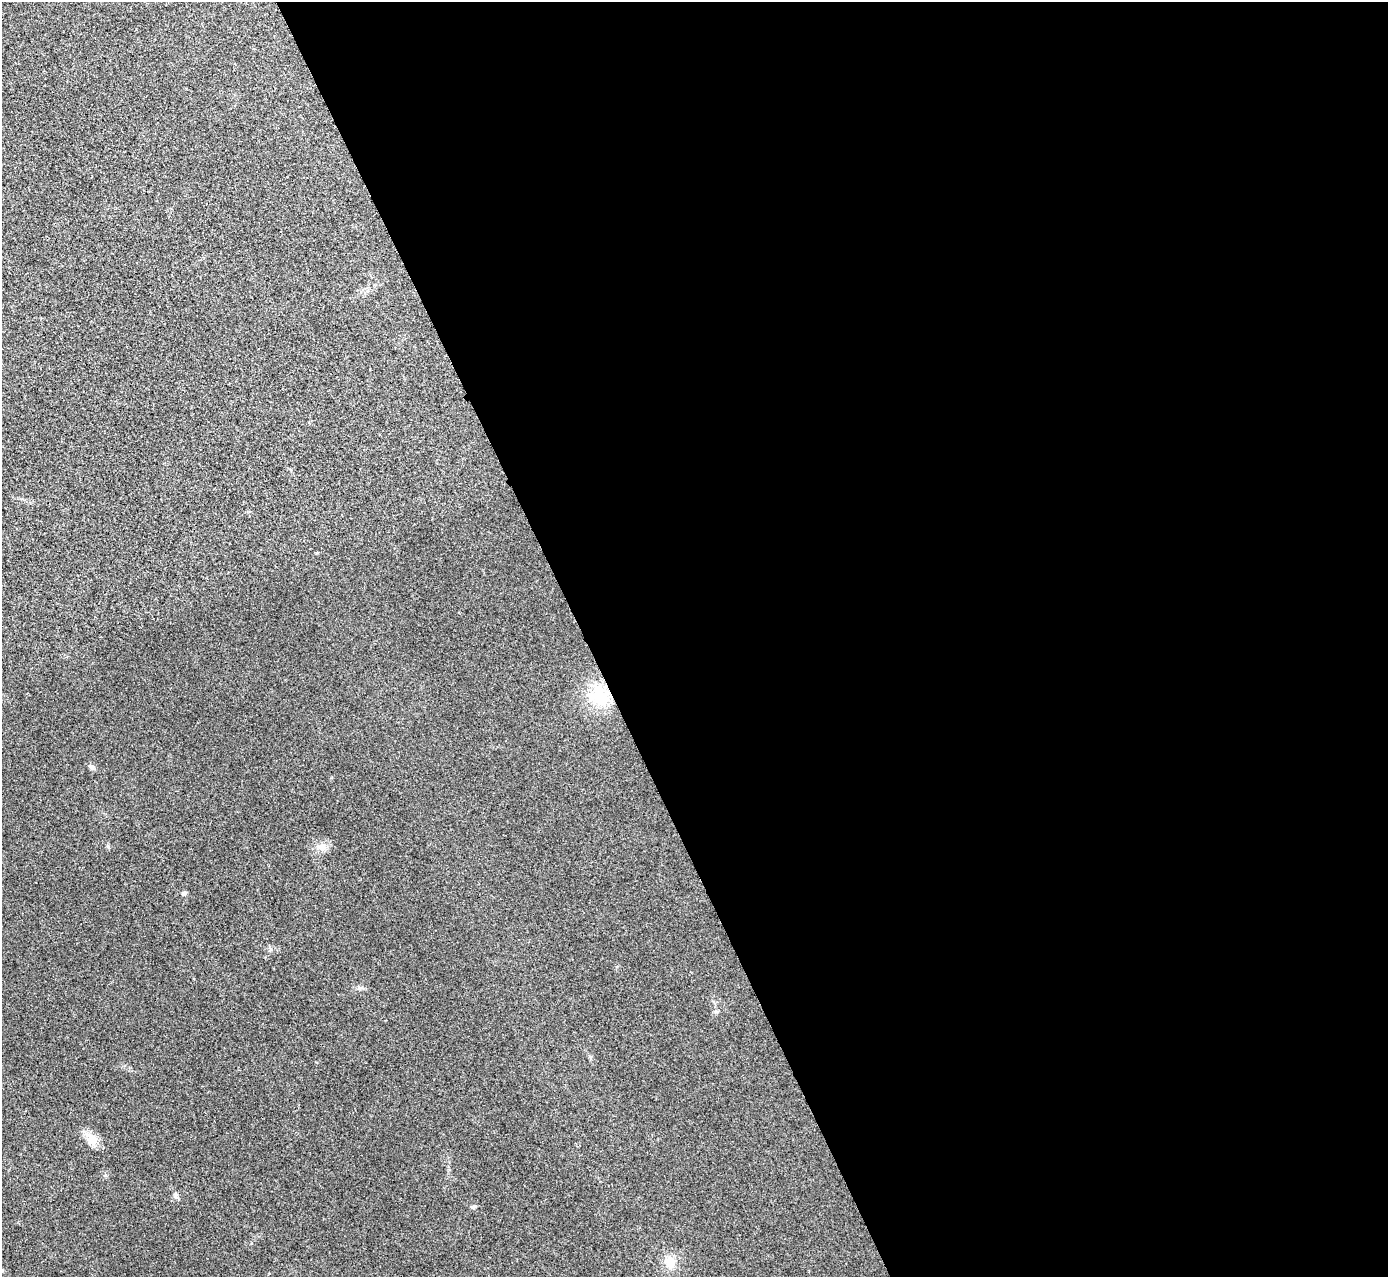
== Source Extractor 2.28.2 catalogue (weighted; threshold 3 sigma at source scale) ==
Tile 8 of 4 x 4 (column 4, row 2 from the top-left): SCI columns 4166-5551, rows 2710-3984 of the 5559 x 5548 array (HDU 1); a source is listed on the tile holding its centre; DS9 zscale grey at full resolution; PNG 1390 x 1279 px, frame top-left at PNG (2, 2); no overlay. Shown black and unused: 58% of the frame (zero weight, under 3 of 4 exposures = <1% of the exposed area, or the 3 px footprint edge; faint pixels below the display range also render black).
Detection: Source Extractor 2.28.2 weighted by HDU 2 'WHT'; one run over the whole footprint, this tile lists its part. Background 0.0293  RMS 0.0061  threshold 0.0273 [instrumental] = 3 sigma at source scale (4.5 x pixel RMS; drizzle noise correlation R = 1.50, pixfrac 1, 0.05/0.05 arcsec/px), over >= 5 px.
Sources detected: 9; all 9 listed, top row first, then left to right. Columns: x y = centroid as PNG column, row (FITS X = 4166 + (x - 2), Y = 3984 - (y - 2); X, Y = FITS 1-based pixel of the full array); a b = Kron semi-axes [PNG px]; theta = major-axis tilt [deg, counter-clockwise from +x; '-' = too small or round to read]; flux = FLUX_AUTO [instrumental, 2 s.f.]
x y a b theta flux
599 696 27 24 -68 25
91 767 8 7 - 1.7
321 847 11 9 -54 3.7
184 893 7 5 25 1.1
590 1057 6 4 -90 0.85
92 1139 19 12 -55 7
176 1196 10 5 -70 1.5
473 1207 6 5 - 1.1
670 1262 14 11 -78 8.6